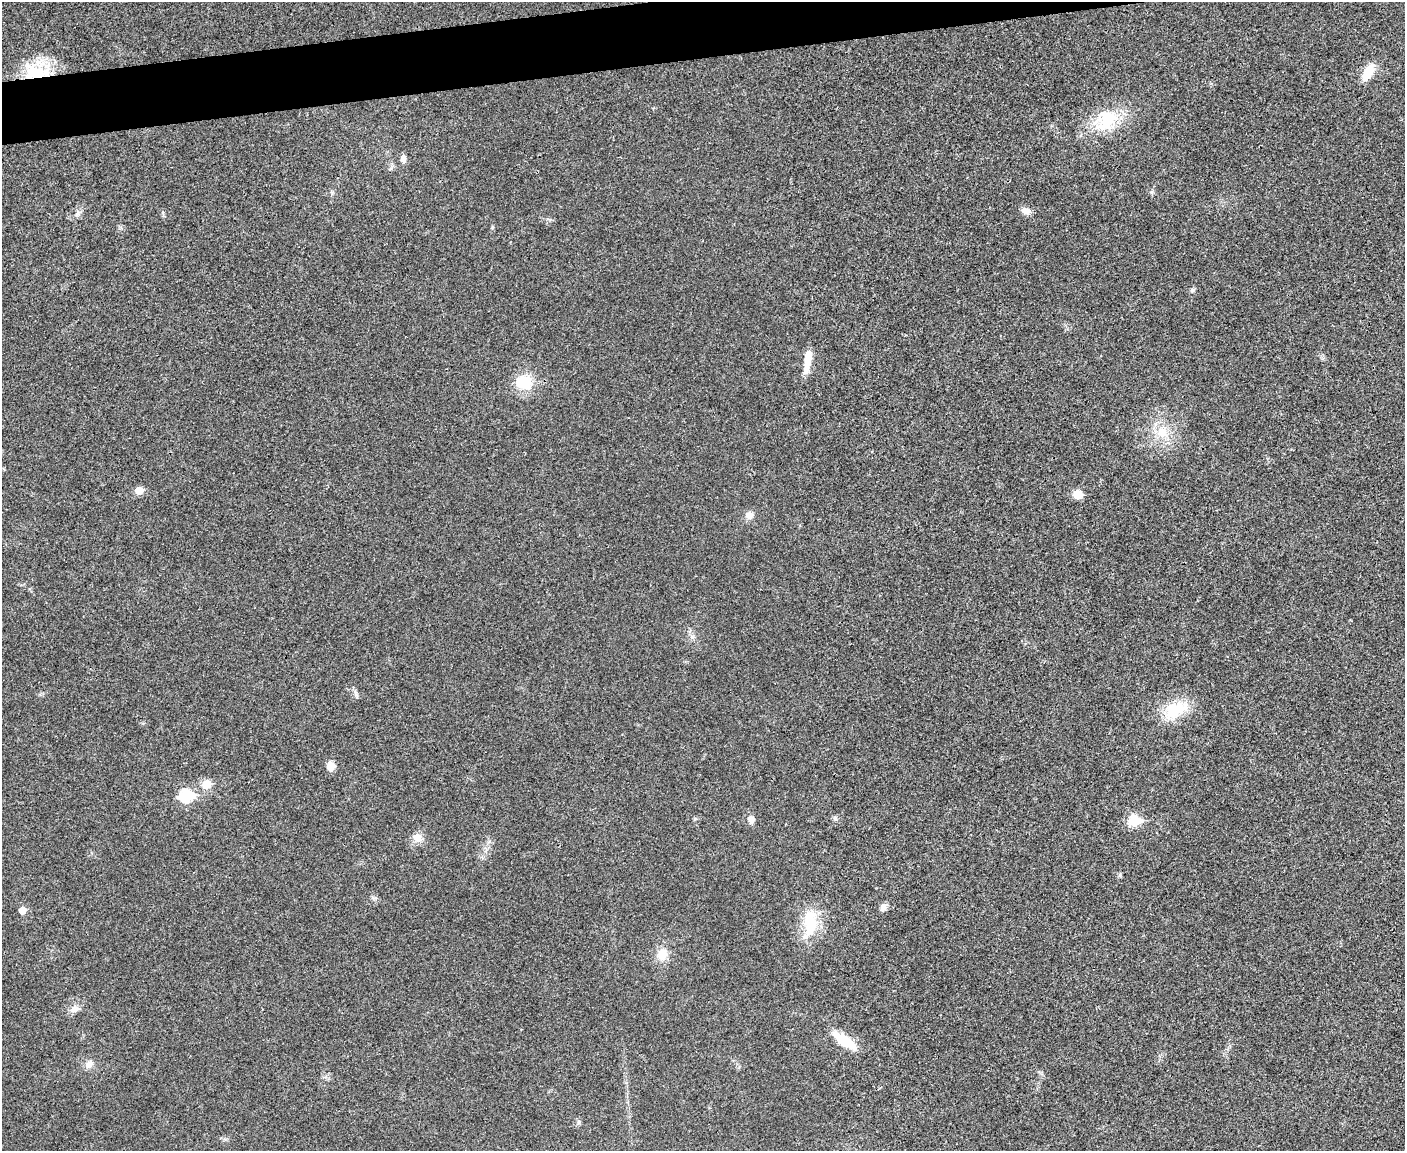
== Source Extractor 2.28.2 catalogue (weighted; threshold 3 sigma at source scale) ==
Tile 8 of 3 x 4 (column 2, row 3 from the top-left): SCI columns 1535-2937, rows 1151-2299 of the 4577 x 4598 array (HDU 1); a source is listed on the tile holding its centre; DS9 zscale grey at full resolution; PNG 1407 x 1153 px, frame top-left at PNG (2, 2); no overlay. Shown black and unused: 4% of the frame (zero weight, under 3 of 4 exposures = <1% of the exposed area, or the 3 px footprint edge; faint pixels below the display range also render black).
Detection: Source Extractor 2.28.2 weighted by HDU 2 'WHT'; one run over the whole footprint, this tile lists its part. Background 0.0189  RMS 0.0043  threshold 0.0195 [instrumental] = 3 sigma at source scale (4.5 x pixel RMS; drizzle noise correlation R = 1.50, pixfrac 1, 0.05/0.05 arcsec/px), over >= 5 px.
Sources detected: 28; all 28 listed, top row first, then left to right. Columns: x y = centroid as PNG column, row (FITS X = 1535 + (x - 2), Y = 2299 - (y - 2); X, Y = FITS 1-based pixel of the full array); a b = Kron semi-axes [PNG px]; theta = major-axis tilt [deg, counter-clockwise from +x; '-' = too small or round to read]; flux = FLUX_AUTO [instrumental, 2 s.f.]
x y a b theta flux
36 72 37 24 2 22
1368 72 17 8 58 9.2
1106 120 35 27 39 19
403 159 9 6 -84 2.3
1025 211 11 7 -26 2.8
77 214 8 5 59 1.2
1192 290 7 4 89 0.73
807 360 29 7 80 6.7
524 382 18 15 -18 13
1162 432 18 12 -71 7.6
139 490 6 5 - 7.3
1078 494 6 5 - 12
749 515 8 8 - 2.8
1175 710 35 19 28 15
331 766 9 8 - 3.9
207 784 6 5 - 12
186 795 7 6 - 38
751 819 10 7 -86 2.5
1134 821 6 6 - 25
417 837 12 10 -34 3.5
1120 875 6 4 -90 0.66
883 907 10 8 46 1.8
22 910 5 5 - 5.7
810 923 38 18 84 16
662 954 14 12 74 6
74 1009 12 10 32 2.7
845 1041 31 10 -36 11
89 1064 11 8 47 2.5
Overlapping masked pixels (flux is a lower limit): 1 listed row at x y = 36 72
Unlisted compact peaks at least as high as the median listed source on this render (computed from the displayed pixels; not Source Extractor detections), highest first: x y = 835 818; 1151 192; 356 695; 579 1122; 375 898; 492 227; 163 213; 695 819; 332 193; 391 168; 692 637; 550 220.